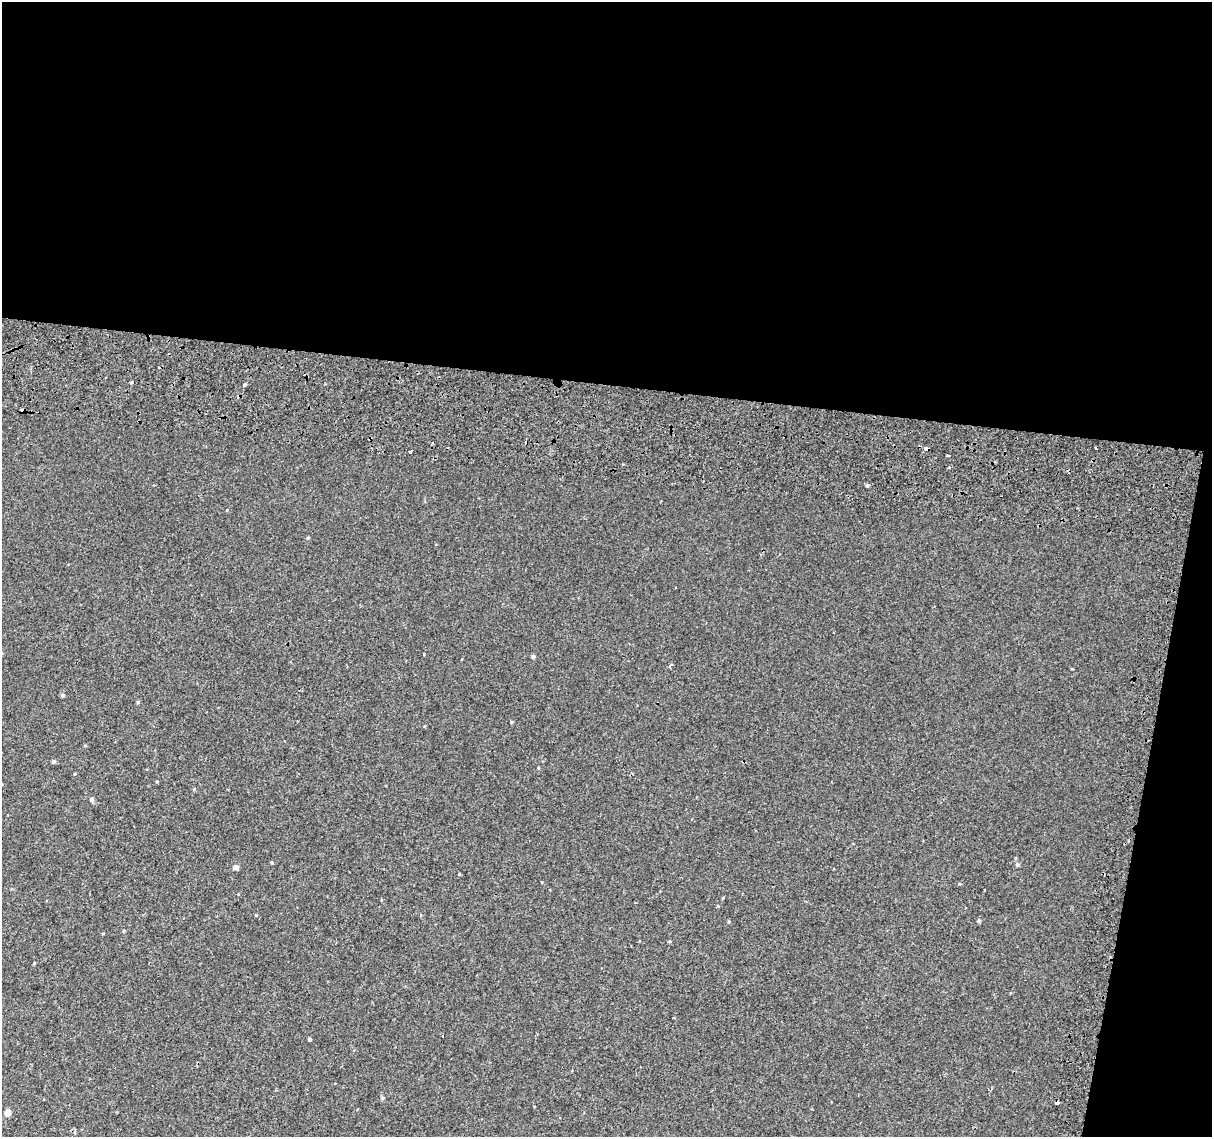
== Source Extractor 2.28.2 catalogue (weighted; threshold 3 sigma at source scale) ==
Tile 4 of 4 x 4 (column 4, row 1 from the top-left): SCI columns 3678-4887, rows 3735-4869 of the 4945 x 5257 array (HDU 1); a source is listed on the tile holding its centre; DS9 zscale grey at full resolution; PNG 1214 x 1139 px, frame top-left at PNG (2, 2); no overlay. Shown black and unused: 37% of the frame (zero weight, under 2 of 3 exposures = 6% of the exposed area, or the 3 px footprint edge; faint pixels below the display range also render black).
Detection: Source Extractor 2.28.2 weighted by HDU 2 'WHT'; one run over the whole footprint, this tile lists its part. Background 0.00573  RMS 0.0057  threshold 0.0256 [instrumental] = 3 sigma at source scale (4.5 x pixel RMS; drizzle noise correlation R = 1.50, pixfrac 1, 0.0396/0.0396 arcsec/px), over >= 5 px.
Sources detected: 37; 4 cosmic-ray / hot-pixel residue — not listed; the other 33 listed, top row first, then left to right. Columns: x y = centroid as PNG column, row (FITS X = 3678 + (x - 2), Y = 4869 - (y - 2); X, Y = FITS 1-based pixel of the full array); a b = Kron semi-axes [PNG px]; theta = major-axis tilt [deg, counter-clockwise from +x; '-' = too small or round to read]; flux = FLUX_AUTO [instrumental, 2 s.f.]
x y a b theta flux
131 382 4 3 - 0.87
245 384 4 3 - 1.8
410 451 4 3 - 2.9
948 455 4 3 - 2.7
867 485 4 4 - 1.1
308 538 5 4 - 0.66
424 654 3 3 - 1.3
533 656 4 4 - 1.2
462 659 3 3 - 2.3
671 665 3 3 - 4.3
62 695 4 4 - 0.98
138 702 4 4 - 0.72
512 722 4 4 - 0.52
54 761 4 4 - 1.2
538 768 5 3 - 0.48
74 774 4 2 - 0.43
194 789 4 4 - 0.47
92 800 5 5 - 1.5
272 863 4 3 - 0.51
1017 864 5 5 - 0.83
236 867 4 4 - 4.2
459 874 3 3 - 0.48
723 898 4 3 - 0.48
256 915 4 3 - 0.44
978 920 5 4 - 0.8
123 931 4 3 - 0.5
669 941 5 3 - 0.54
34 963 3 3 - 0.73
310 1039 3 3 - 1.3
990 1090 5 3 - 0.56
382 1098 5 4 - 0.76
1057 1103 4 3 - 2.5
7 1113 4 4 - 7.5
Overlapping masked pixels (flux is a lower limit): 1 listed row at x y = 1057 1103